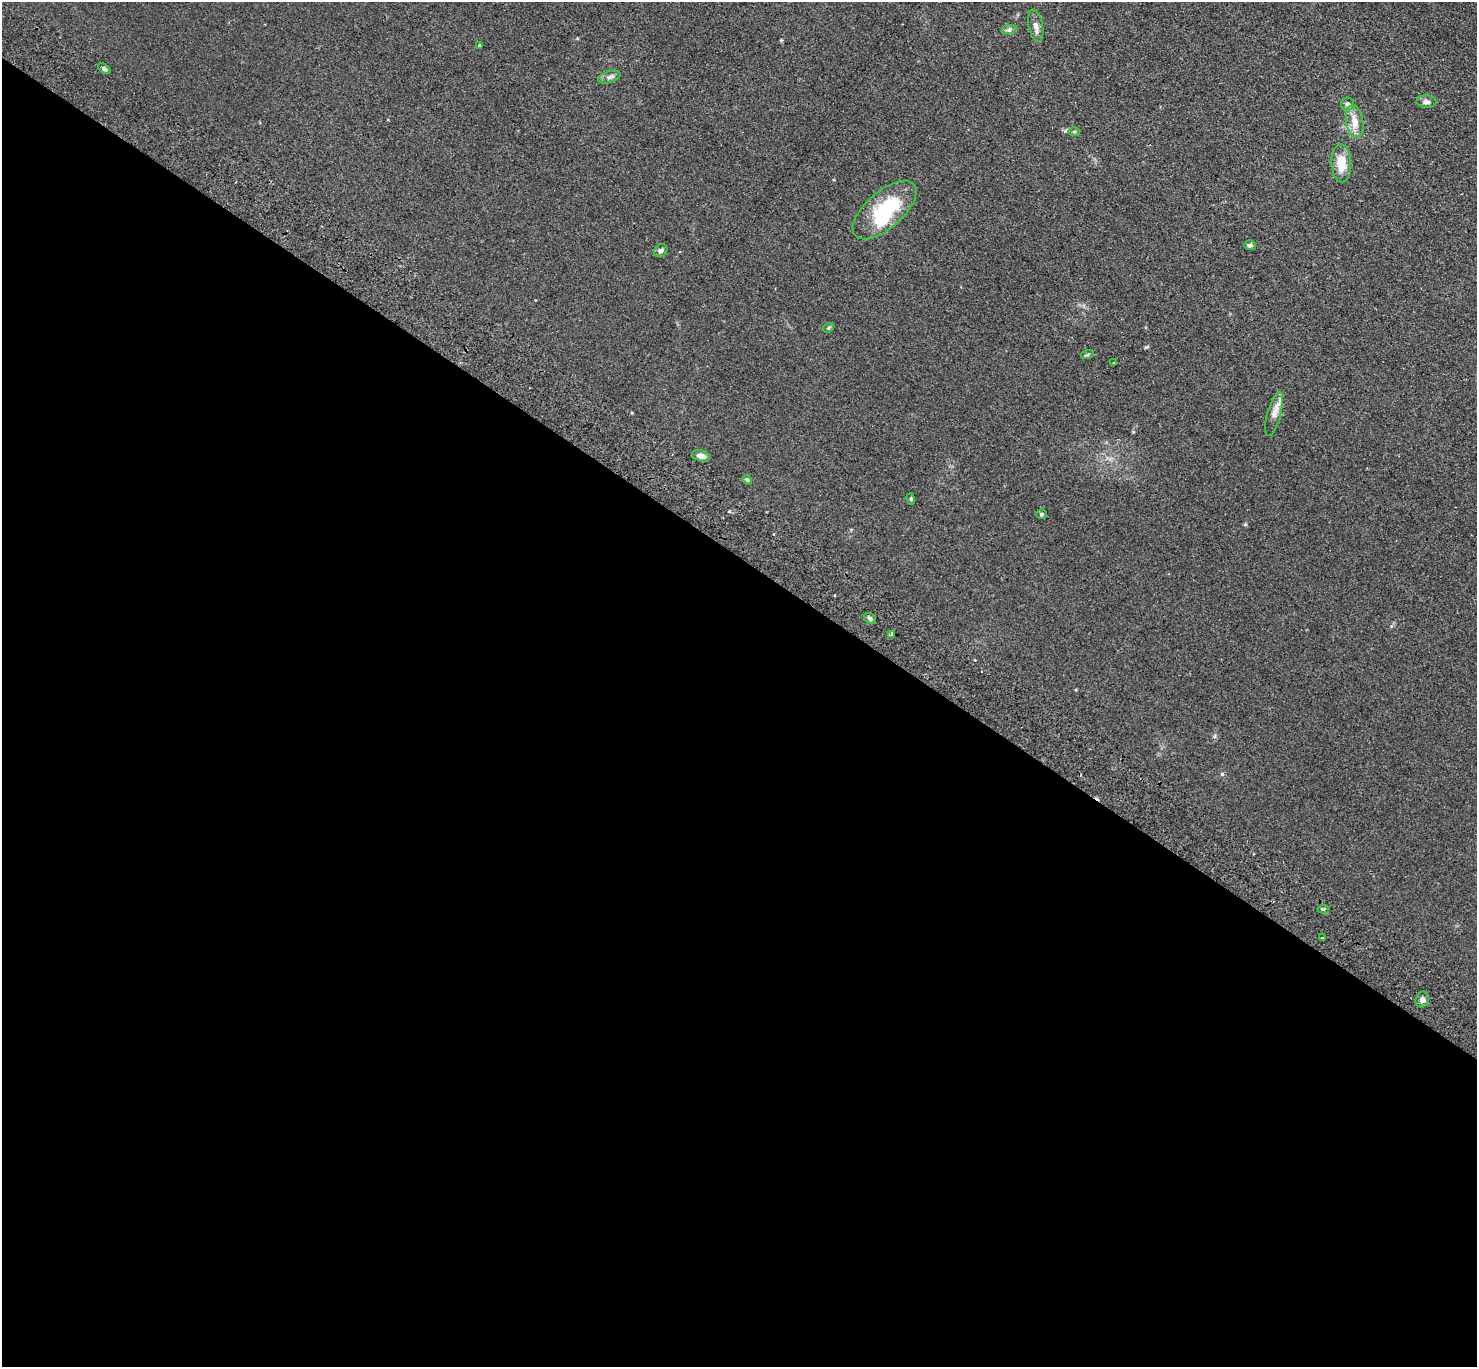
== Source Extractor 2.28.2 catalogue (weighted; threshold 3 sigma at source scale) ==
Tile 14 of 4 x 4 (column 2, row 4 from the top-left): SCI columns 1514-2988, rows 204-1568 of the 5975 x 6006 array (HDU 1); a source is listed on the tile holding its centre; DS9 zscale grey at full resolution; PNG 1479 x 1369 px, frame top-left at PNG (2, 2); each listed source drawn as its Kron ellipse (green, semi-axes under 4 px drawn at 4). Shown black and unused: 59% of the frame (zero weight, under 2 of 3 exposures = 3% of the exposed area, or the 3 px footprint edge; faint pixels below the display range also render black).
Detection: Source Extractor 2.28.2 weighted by HDU 2 'WHT'; one run over the whole footprint, this tile lists its part. Background 0.0978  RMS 0.012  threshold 0.0537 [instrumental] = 3 sigma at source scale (4.5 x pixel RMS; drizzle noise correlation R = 1.50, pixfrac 1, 0.05/0.05 arcsec/px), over >= 5 px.
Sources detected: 30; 1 inside a brighter object's white glare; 3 cosmic-ray / hot-pixel residue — neither listed nor drawn; the other 26 listed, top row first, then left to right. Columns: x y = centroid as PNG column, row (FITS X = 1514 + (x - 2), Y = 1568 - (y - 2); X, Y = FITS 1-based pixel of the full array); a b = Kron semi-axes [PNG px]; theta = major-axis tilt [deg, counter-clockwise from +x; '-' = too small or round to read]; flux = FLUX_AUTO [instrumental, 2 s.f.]
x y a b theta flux
1036 26 16 7 -80 6.7
1009 30 7 4 2 2.6
480 46 3 3 - 2.4
104 69 7 4 -38 2.7
609 77 11 5 18 3.9
1426 102 10 6 -4 3.8
1347 104 6 6 - 2.8
1355 122 16 8 -82 14
1074 132 6 4 1 1.2
1341 163 19 10 -88 22
884 210 39 18 41 70
1250 245 6 5 - 2.5
661 251 7 6 - 3.2
828 328 6 4 33 1.5
1087 355 6 4 18 1.6
1114 363 4 2 - 0.92
1274 414 23 7 75 9.3
701 456 9 5 -12 7.7
747 480 5 4 - 1.4
911 499 6 3 -73 1.3
1041 514 5 5 - 2
870 618 7 4 -30 2.2
892 635 4 3 - 23
1323 909 5 3 - 4.8
1322 937 3 3 - 2.5
1422 1000 8 6 67 4